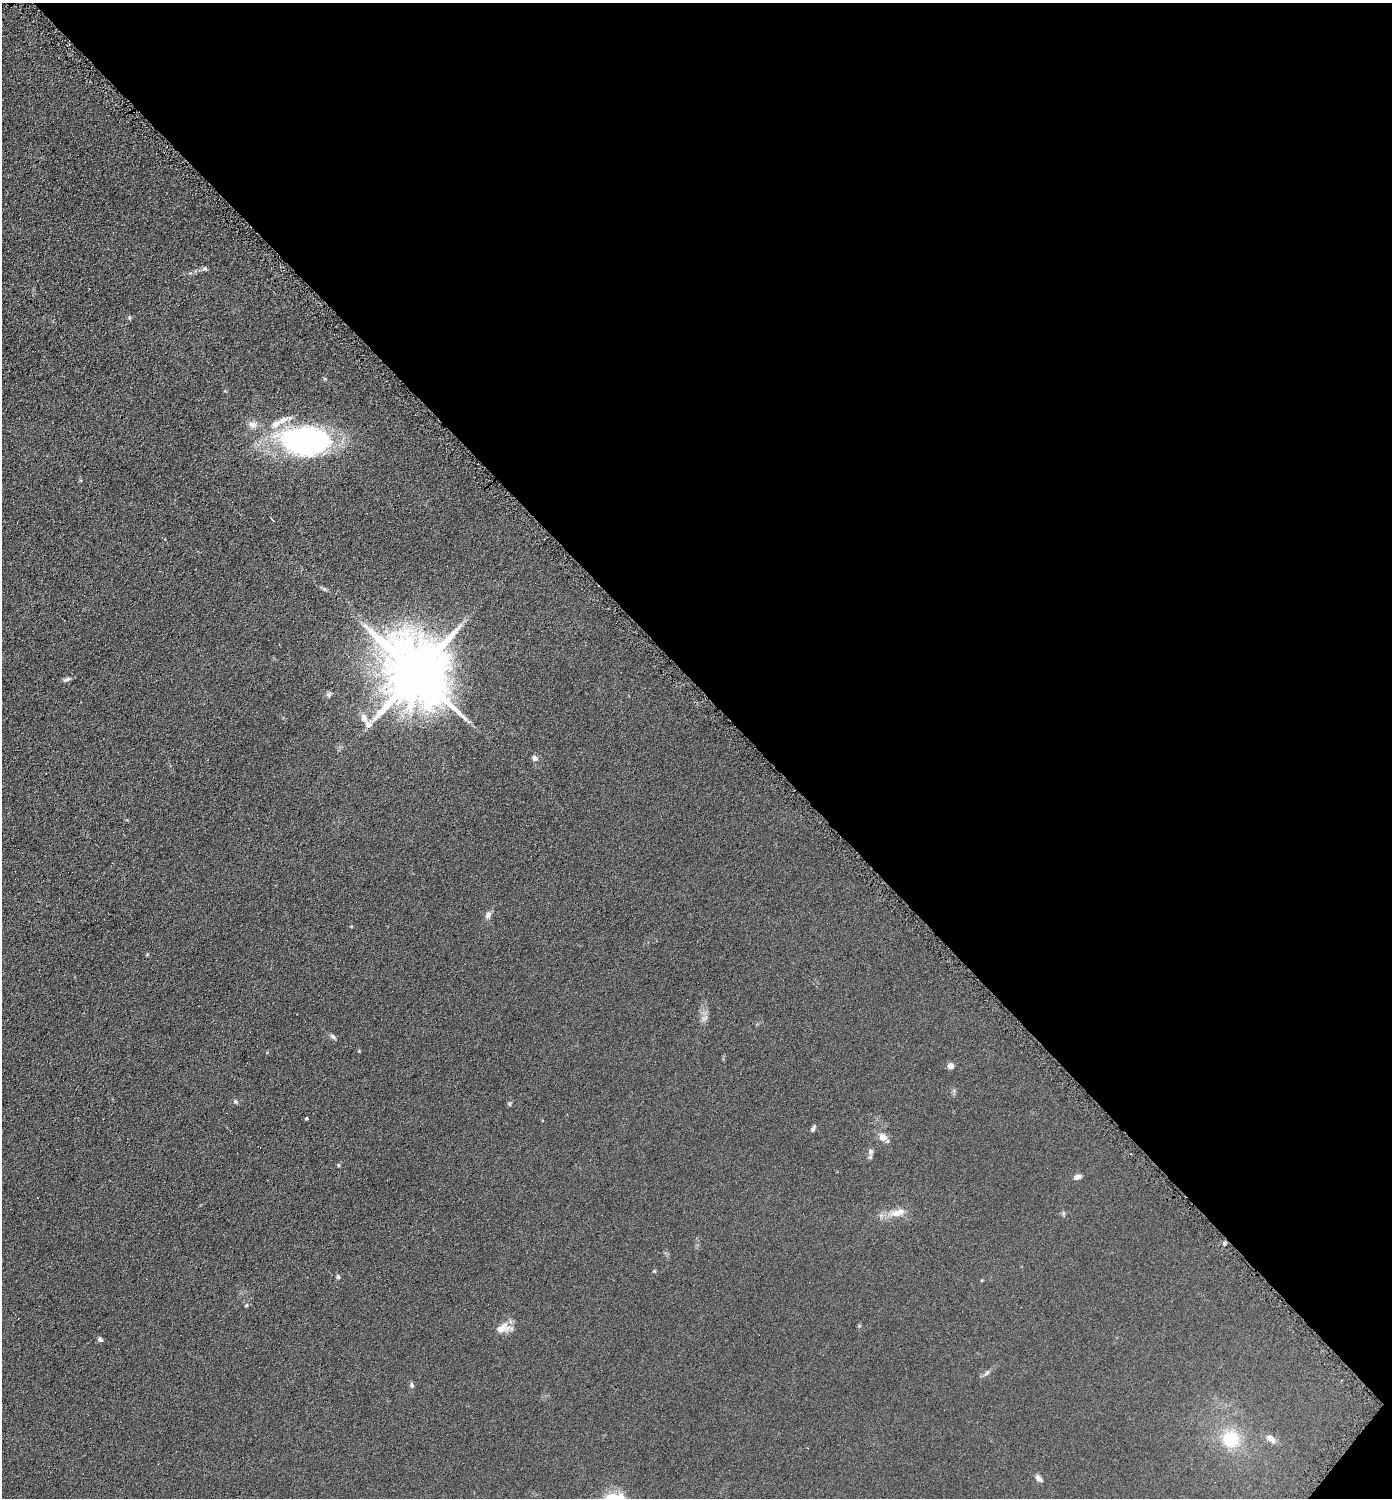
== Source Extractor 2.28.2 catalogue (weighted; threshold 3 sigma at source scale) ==
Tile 8 of 4 x 4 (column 4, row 2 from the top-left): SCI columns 4319-5708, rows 2999-4494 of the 6001 x 5999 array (HDU 1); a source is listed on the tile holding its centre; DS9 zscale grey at full resolution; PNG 1394 x 1500 px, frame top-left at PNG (2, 3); no overlay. Shown black and unused: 46% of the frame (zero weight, under 4 of 8 exposures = <1% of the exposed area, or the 3 px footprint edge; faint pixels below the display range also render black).
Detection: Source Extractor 2.28.2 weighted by HDU 2 'WHT'; one run over the whole footprint, this tile lists its part. Background 0.0905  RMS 0.0079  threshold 0.0324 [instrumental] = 3 sigma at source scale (4.09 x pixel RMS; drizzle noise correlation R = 1.36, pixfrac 0.8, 0.05/0.05 arcsec/px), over >= 5 px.
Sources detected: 42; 3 cosmic-ray / hot-pixel residue — not listed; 4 inside a brighter listed object's ellipse — not listed separately; the other 35 listed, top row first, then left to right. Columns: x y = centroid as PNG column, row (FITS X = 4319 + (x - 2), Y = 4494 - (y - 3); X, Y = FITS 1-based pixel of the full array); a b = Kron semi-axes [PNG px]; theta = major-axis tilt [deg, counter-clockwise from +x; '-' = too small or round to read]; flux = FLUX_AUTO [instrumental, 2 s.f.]
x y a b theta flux
205 269 7 6 - 1.6
129 318 6 5 - 1.1
325 379 6 4 -18 0.75
253 425 14 10 -4 5
305 440 51 30 -5 170
273 520 5 2 - 0.72
324 589 6 5 - 1.2
417 673 20 16 -49 7500
67 679 13 5 18 1.9
328 694 8 6 51 1.6
364 718 12 7 -67 5.5
534 758 8 7 - 2.3
488 915 11 7 63 2.8
333 1037 10 5 -41 1.9
359 1051 4 4 - 0.66
950 1066 5 4 - 8.3
235 1101 6 5 - 1.3
306 1118 4 3 - 0.89
813 1128 10 4 69 1.6
883 1137 13 9 -37 5.5
870 1151 9 7 -70 2.4
338 1165 5 4 - 0.88
1077 1177 9 5 11 3.3
897 1213 16 9 22 7.5
1224 1243 5 4 - 1.2
654 1271 5 4 - 0.69
338 1277 6 5 - 1.1
246 1305 5 4 - 0.71
503 1328 24 10 6 7.8
100 1339 6 5 - 1.7
987 1373 10 6 38 2.2
412 1385 7 5 -75 1.8
1270 1438 13 8 -33 5.1
1231 1439 22 20 -15 28
1039 1478 11 6 -47 2.7